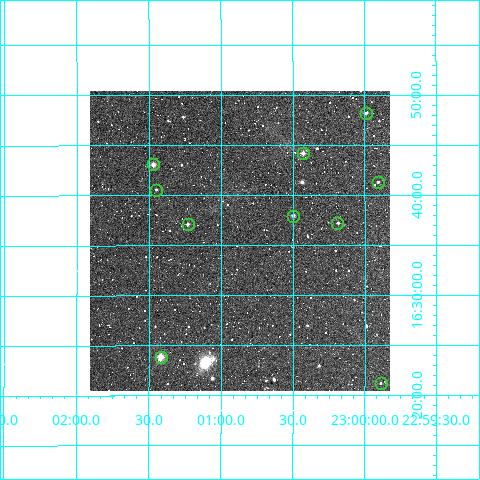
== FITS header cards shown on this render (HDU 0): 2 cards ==
NAXIS1  =                  300
NAXIS2  =                  300

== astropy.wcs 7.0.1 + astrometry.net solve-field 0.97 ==
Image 300 x 300 px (HDU 0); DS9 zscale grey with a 90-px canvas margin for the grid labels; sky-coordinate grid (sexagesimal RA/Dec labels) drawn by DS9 from the SOLVED WCS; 10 Tycho-2 reference stars matched to detected sources circled (green)
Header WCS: RA---TAN/DEC--TAN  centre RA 23:00:52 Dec +16:36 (345.22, +16.59 deg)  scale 6 arcsec/px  FOV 30.0' x 30.0'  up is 0 deg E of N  parity normal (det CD < 0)
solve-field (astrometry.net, Tycho-2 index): VERIFIED the header's WCS against the Tycho-2 star catalogue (verified at 2 index scales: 10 matches each, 0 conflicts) and refined it, rather than solving blind
Solved WCS: RA---TAN-SIP/DEC--TAN-SIP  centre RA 23:00:52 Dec +16:35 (345.22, +16.59 deg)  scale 5.99 arcsec/px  FOV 30.0' x 30.0'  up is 0 deg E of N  parity normal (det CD < 0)
The solver's refit moves the header's centre by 3.1 arcsec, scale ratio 0.9989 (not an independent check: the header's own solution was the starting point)
Tycho-2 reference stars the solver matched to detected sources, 10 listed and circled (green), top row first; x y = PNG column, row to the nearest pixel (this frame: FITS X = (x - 90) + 1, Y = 300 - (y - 91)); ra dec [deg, ICRS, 3 dp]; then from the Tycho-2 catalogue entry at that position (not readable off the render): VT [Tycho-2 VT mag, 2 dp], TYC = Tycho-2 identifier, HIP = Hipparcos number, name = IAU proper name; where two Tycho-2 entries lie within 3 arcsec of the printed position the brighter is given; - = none
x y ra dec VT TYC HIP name
366 113 344.997 +16.804 11.41 1711-597-1 - -
303 153 345.107 +16.737 10.60 1711-2386-1 - -
153 164 345.367 +16.718 10.31 1711-1479-1 - -
378 182 344.976 +16.689 12.38 1711-1428-1 - -
156 190 345.363 +16.676 11.54 1711-1724-1 - -
293 216 345.124 +16.633 10.41 1711-1694-1 - -
337 223 345.047 +16.621 11.16 1711-2313-1 - -
188 224 345.308 +16.619 11.18 1711-1709-1 - -
161 357 345.354 +16.398 9.21 1711-34-1 113676 -
381 383 344.972 +16.354 11.68 1711-1115-1 - -